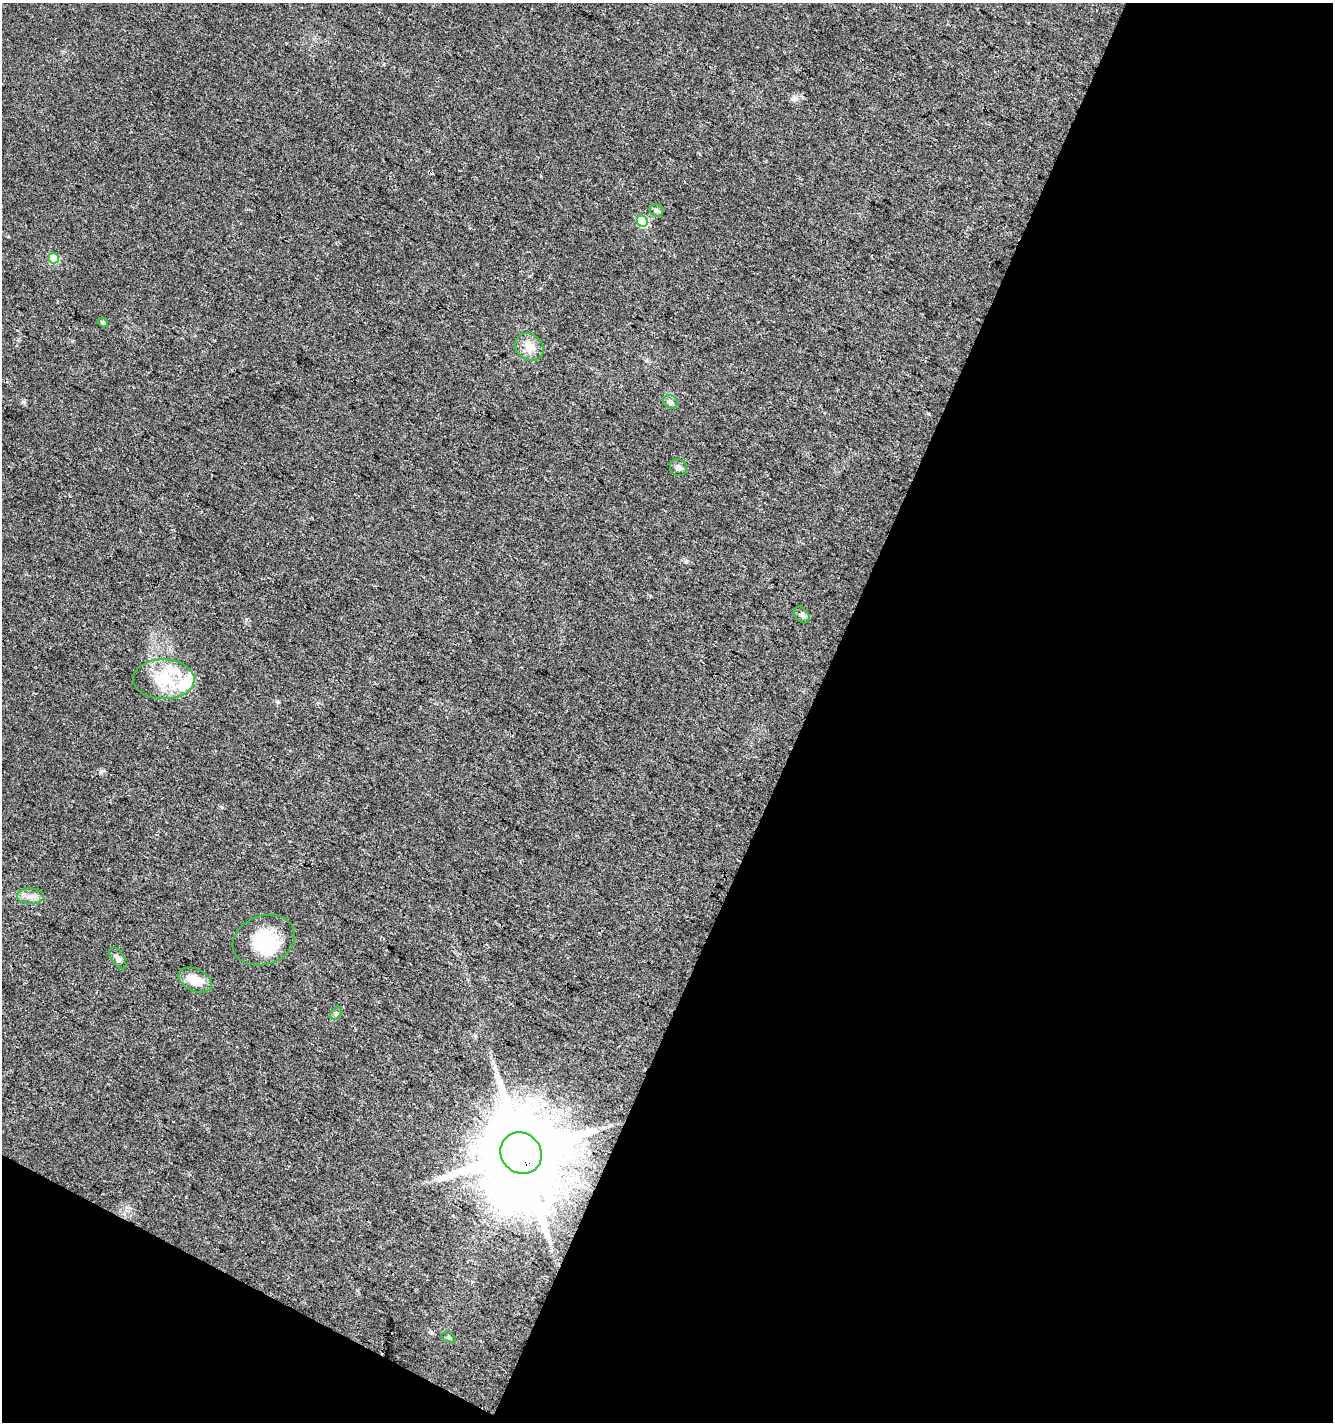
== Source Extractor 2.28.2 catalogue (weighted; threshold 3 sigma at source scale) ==
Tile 4 of 2 x 2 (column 2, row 2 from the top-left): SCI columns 1436-2766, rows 2-1421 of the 2890 x 2841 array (HDU 1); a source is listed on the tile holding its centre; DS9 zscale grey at full resolution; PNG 1335 x 1424 px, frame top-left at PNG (2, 3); each listed source drawn as its Kron ellipse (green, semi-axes under 4 px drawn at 4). Shown black and unused: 43% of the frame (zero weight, under 3 of 4 exposures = <1% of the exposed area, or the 3 px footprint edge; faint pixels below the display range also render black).
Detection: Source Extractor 2.28.2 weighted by HDU 2 'WHT'; one run over the whole footprint, this tile lists its part. Background 0.0246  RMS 0.0047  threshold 0.0213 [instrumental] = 3 sigma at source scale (4.5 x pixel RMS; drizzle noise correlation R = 1.50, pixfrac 1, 0.0396/0.0396 arcsec/px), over >= 5 px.
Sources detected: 20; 1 inside a brighter object's white glare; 1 cosmic-ray / hot-pixel residue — neither listed nor drawn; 2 inside a brighter listed object's ellipse — not listed separately; the other 16 listed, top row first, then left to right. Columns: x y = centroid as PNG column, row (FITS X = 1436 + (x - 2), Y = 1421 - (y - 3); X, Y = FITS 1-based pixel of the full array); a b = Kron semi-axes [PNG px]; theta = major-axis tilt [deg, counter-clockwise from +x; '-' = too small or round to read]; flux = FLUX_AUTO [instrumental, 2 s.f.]
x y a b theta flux
656 210 7 6 - 1.6
642 221 6 5 - 31
54 258 5 5 - 18
103 323 5 4 - 1.2
529 347 15 12 -43 6.8
670 402 8 6 -33 1.4
678 468 9 8 - 2.2
802 615 9 6 -51 1.4
164 679 31 20 -2 19
31 896 13 7 -2 3.1
264 940 32 24 20 22
118 958 12 6 -58 1.9
195 980 17 11 -25 7.9
336 1013 7 4 56 1
521 1153 21 19 -48 7900
448 1337 8 3 -19 0.8
Overlapping masked pixels (flux is a lower limit): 1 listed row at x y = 521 1153
Unlisted compact peaks at least as high as the median listed source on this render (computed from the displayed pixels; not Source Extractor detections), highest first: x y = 24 402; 686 561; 278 702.